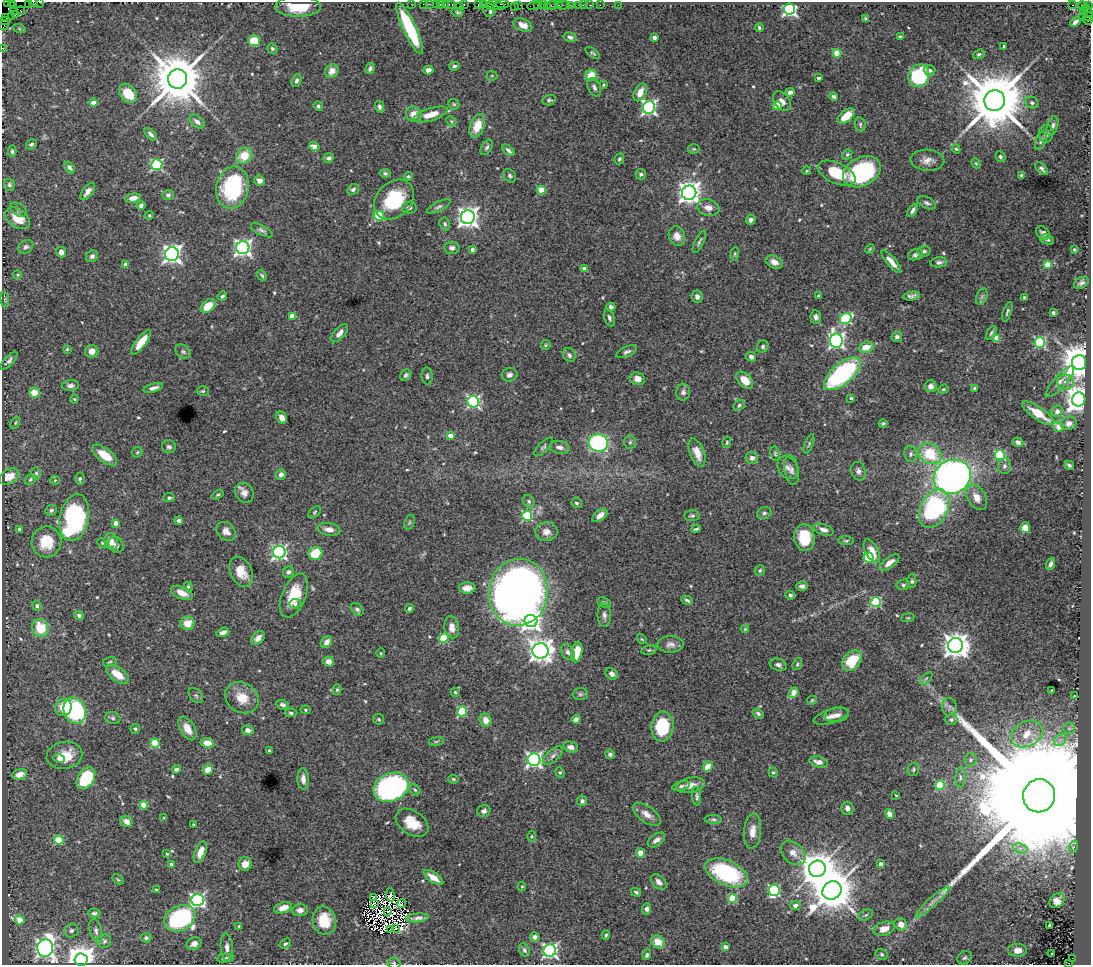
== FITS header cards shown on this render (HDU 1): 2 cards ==
NAXIS1  =                 1089
NAXIS2  =                  963

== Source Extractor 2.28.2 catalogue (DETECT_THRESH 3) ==
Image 1089 x 963 px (HDU 1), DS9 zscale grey, 1 PNG px = 1 image px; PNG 1093 x 967 px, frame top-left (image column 1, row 963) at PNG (2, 2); each listed source drawn as its Kron ellipse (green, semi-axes under 4 px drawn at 4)
Background 2.65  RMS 0.036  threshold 0.109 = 3 sigma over >= 5 px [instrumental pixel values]
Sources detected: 550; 12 with non-positive FLUX_AUTO (blend fragments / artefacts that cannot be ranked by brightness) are neither listed nor drawn; of the other 538, the 500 brightest by FLUX_AUTO listed and drawn (38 fainter detections omitted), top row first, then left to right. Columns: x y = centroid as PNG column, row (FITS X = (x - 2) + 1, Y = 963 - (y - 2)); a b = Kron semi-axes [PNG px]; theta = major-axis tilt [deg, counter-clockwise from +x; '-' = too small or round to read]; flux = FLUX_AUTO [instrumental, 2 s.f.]
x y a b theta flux
11 2 3 2 - 26
33 2 4 2 - 160
39 2 2 2 - 47
7 3 2 2 - 11
28 3 3 2 - 110
411 4 2 2 - 69
423 4 2 2 - 85
429 4 2 2 - 71
436 4 2 2 - 120
440 4 3 2 - 180
445 4 4 3 - 160
464 4 3 2 - 91
502 4 6 2 0 680
13 5 4 2 - 88
450 5 6 3 0 450
478 5 4 3 - 310
483 5 4 2 - 220
491 5 4 2 - 320
496 5 9 4 -12 960
519 5 4 2 - 210
537 5 3 2 - 140
543 5 2 2 - 71
552 5 7 3 6 540
559 5 3 2 - 170
563 5 7 3 8 300
570 5 2 2 - 38
578 5 3 3 - 210
583 5 2 2 - 37
589 5 2 2 - 83
600 5 2 2 - 38
618 5 2 2 - 45
1072 5 4 2 - 860
459 6 2 2 - 21
514 6 2 2 - 93
533 6 6 3 8 280
547 6 3 2 - 180
1083 6 5 3 - 150
1088 6 4 2 - 150
298 7 23 10 0 68
789 9 6 5 - 620
489 10 7 6 - 100
14 11 3 2 - 64
21 11 4 3 - 150
1088 11 6 3 -58 410
457 12 6 4 -13 4.1
1083 12 3 2 - 70
15 15 3 2 - 110
11 16 2 2 - 76
1082 16 2 2 - 77
6 17 2 2 - 62
1089 17 5 3 - 480
865 18 3 3 - 2.7
5 21 6 3 -2 220
1088 21 4 3 - 220
1075 22 6 4 43 11
4 25 5 4 - 270
523 25 10 6 -20 19
19 28 6 4 -20 3.4
410 28 28 6 -65 190
759 28 4 3 - 4
570 37 7 4 -14 7.4
900 37 4 3 - 3.4
654 38 4 4 - 7.9
254 41 6 5 - 81
1004 46 3 3 - 3.3
2 48 2 2 - 45
272 48 5 5 - 5.2
593 53 8 3 -36 4
837 53 4 4 - 63
979 54 6 4 18 4.2
454 66 5 3 - 5
370 68 6 4 61 8.1
428 70 5 4 - 13
929 70 6 5 - 6.7
332 71 7 6 - 22
591 75 6 5 - 52
492 76 5 5 - 3.1
919 76 11 10 - 230
819 78 4 3 - 5
178 79 9 9 - 16000
296 81 7 4 74 7.8
603 85 3 3 - 3.9
594 87 10 6 -65 8.1
640 92 9 5 63 31
790 92 4 4 - 12
128 93 11 8 -49 40
834 97 4 4 - 5.3
549 100 7 5 15 5
782 101 11 7 -53 13
995 101 10 10 - 23000
93 103 4 4 - 30
1032 103 7 5 -29 6.1
454 104 6 5 - 4
318 106 5 4 - 5.1
777 106 4 4 - 67
380 107 6 4 -75 7.9
649 107 6 6 - 570
414 114 8 7 - 26
431 115 17 6 17 37
846 116 10 5 39 55
451 121 5 4 - 3.4
197 122 9 5 -42 11
860 124 7 5 -79 5
477 126 12 7 69 46
1052 126 10 5 72 9.6
151 134 7 4 -45 7.2
1046 134 9 7 82 9.7
1041 141 9 5 71 6.4
31 144 6 4 32 6.1
314 146 5 4 - 19
487 147 8 5 61 6.1
694 149 6 5 - 3.8
956 149 4 4 - 3.6
508 150 7 4 -40 6.8
12 151 6 4 -88 5
847 154 6 4 49 3.8
244 156 8 7 - 51
1000 157 5 4 - 5.1
329 158 5 4 - 5.8
619 159 6 4 62 4.4
927 160 17 10 -3 22
976 163 5 4 - 2.7
157 165 5 5 - 310
70 167 6 4 -56 6
1042 168 8 4 -44 6.1
807 171 4 3 - 3.1
862 172 20 14 28 300
385 173 5 4 - 4.1
837 173 20 10 -23 87
641 174 5 5 - 5.5
408 176 4 4 - 3.4
510 176 7 5 -47 5.4
1021 176 4 3 - 15
259 181 6 5 - 11
9 185 6 5 - 5.9
232 188 21 16 77 230
353 189 6 5 - 7
541 190 4 4 - 49
88 191 10 5 53 16
689 193 7 7 - 1800
168 195 5 5 - 6.3
133 198 8 4 9 15
394 199 22 17 46 150
927 203 10 5 -26 7.1
141 205 4 4 - 8
438 207 13 4 27 7.3
409 208 7 6 - 6.5
708 208 11 8 -14 21
18 210 9 6 -35 7.9
913 210 7 4 58 8.7
149 215 5 4 - 3.2
379 216 5 5 - 140
468 217 7 7 - 1700
17 218 13 9 -36 50
751 220 5 4 - 6.5
445 224 6 5 - 5
262 230 12 5 -28 6.9
1043 233 8 6 -42 8.3
677 236 10 8 -70 22
1047 239 7 4 -24 5.1
699 242 12 4 64 5.8
26 247 8 6 36 6.5
243 248 6 6 - 960
452 248 7 6 - 9.4
870 249 5 4 - 2.8
472 250 3 3 - 6
1074 250 4 4 - 3.7
924 251 6 5 - 5.5
61 252 5 5 - 13
172 254 7 6 - 1200
735 254 7 3 82 3.1
915 255 8 5 19 6.7
92 256 6 5 - 5.9
774 262 9 6 -25 16
891 262 14 4 -50 21
939 262 8 5 7 7.1
1047 264 4 4 - 40
126 265 4 4 - 24
585 269 4 4 - 26
17 275 4 3 - 2.4
262 275 6 3 -46 3.6
1081 283 8 5 29 7.9
222 296 5 3 - 4.6
819 296 4 3 - 5
912 296 8 4 10 7.9
697 297 6 5 - 10
982 297 9 5 70 6
1024 297 3 3 - 4
5 299 7 3 -85 3.2
208 306 8 5 41 48
611 307 4 4 - 6.2
1007 312 10 4 71 4.7
1053 313 4 3 - 5.6
292 316 4 4 - 26
816 317 7 5 -83 7.2
609 318 9 5 -71 6.8
846 319 6 5 - 220
340 333 11 5 49 15
991 333 7 4 61 4.2
897 337 5 5 - 6.2
997 338 4 4 - 53
836 341 7 6 - 770
141 342 14 5 53 36
1040 342 5 5 - 260
546 345 5 4 - 3.1
763 347 6 5 - 5.1
866 347 7 5 19 30
67 349 4 3 - 2.5
92 351 6 6 - 19
183 352 9 6 -37 7.1
627 352 11 5 24 7.7
569 355 7 6 - 7.3
751 357 5 4 - 12
9 361 11 4 48 8
1079 362 7 7 - 7200
842 374 22 10 40 370
406 375 6 5 - 5.5
509 375 8 6 16 11
427 376 8 5 -86 6.1
638 379 7 6 - 21
745 380 10 6 -45 34
1060 382 20 6 47 15
1065 382 8 7 - 13
70 386 9 5 3 9.2
931 386 6 6 - 14
153 388 10 4 16 11
975 388 4 3 - 6.2
943 389 5 4 - 3.3
203 391 6 5 - 4.1
683 392 8 7 - 9.6
34 393 5 5 - 34
851 398 4 3 - 3.1
74 399 4 4 - 2.8
1079 399 7 6 - 3000
473 402 6 5 - 430
739 405 6 4 40 5.2
1057 411 6 5 - 12
1038 413 19 6 -34 53
282 418 6 5 - 15
15 423 6 4 60 3.4
883 423 4 3 - 3.7
1069 423 8 6 19 14
1058 427 5 4 - 28
450 436 4 4 - 24
630 442 7 5 86 5.1
727 442 6 4 76 3.2
1018 442 5 4 - 7.7
598 443 10 9 - 330
809 444 10 3 69 4.3
169 447 7 6 - 6.4
543 447 12 5 46 5.8
559 447 10 6 -11 12
137 452 6 5 - 3.6
697 452 14 7 -69 31
775 453 7 5 -77 4.2
911 454 8 6 -84 7.3
930 454 12 10 -31 98
105 455 14 7 -37 49
1000 455 5 5 - 180
752 458 6 6 - 11
1069 465 5 3 - 5.4
1004 466 7 6 - 8.2
787 467 12 9 -57 14
792 470 15 7 -80 13
858 471 9 7 -74 9.9
36 473 6 4 -78 4.2
281 474 5 5 - 9
9 477 10 7 28 33
952 477 19 16 24 1200
30 479 6 4 39 4.1
80 479 6 4 -88 5.4
55 480 4 4 - 3
244 493 10 9 - 15
218 495 6 3 31 3.1
977 497 14 9 -59 24
169 498 5 4 - 4.4
529 501 7 5 -54 5
577 503 6 5 - 4.7
934 509 21 13 62 350
51 510 6 5 - 5.2
315 512 7 5 43 4
764 513 7 6 - 6.3
600 515 8 5 38 17
527 516 5 5 - 240
692 516 7 5 4 5.6
74 518 24 14 77 430
179 521 4 4 - 8.9
409 522 8 5 70 4.6
116 523 4 4 - 22
1025 528 5 5 - 30
19 529 4 3 - 3.6
329 529 11 6 -9 16
696 529 5 3 - 3.9
823 530 10 5 -18 14
226 531 11 8 -46 17
546 532 11 9 3 17
804 537 13 10 -84 79
111 541 8 6 -72 19
846 541 7 4 -3 4.5
46 542 15 15 - 66
102 543 5 3 - 2.5
116 545 8 7 - 8.8
872 551 13 6 -62 26
279 552 6 6 - 640
315 553 7 6 - 83
869 558 5 5 - 180
889 563 11 5 36 19
1051 564 6 4 69 7.8
760 570 6 5 - 4.5
241 572 16 11 -64 36
288 572 6 5 - 6.6
912 581 7 4 90 5.2
903 585 7 5 13 5.2
802 586 6 4 -2 8.6
188 587 5 4 - 2.9
467 588 8 5 -1 17
518 592 33 29 82 2200
182 593 12 6 -24 23
790 595 5 4 - 5.2
294 596 23 12 68 77
687 600 6 3 -28 4.9
876 602 5 5 - 230
604 603 7 5 -23 5.5
295 604 6 5 - 6.9
37 606 5 4 - 5.2
409 608 4 4 - 5.3
357 609 7 5 -43 5.8
604 615 12 6 -89 9.7
79 616 5 4 - 9
908 618 6 3 7 2.6
531 621 6 6 - 1200
187 623 7 6 - 33
452 627 11 7 -81 18
40 628 9 8 - 63
745 629 4 3 - 2.9
223 632 6 4 19 8.9
258 638 8 5 48 14
444 638 5 4 - 130
642 639 5 4 - 2.9
327 642 6 5 - 15
670 644 13 8 1 14
956 645 7 7 - 2700
649 650 8 4 14 4.3
540 651 8 7 - 2200
568 652 9 6 -58 10
577 652 10 5 81 50
381 653 5 4 - 2.5
852 661 11 8 50 90
110 662 7 5 17 4
329 662 5 5 - 16
797 664 6 4 69 3.7
778 665 8 6 -19 7.9
117 674 13 7 -36 40
612 674 7 5 -39 9.8
926 678 8 3 45 3.6
337 690 5 4 - 3.8
1051 691 4 2 - 2.5
455 692 4 4 - 3.3
793 693 6 4 50 44
580 694 7 6 - 6
196 695 9 6 -48 5.8
1075 696 3 2 - 2.8
242 698 18 14 -34 46
812 700 5 3 - 2.9
283 705 6 5 - 8.9
63 707 9 8 - 48
949 707 9 7 -80 9.6
306 710 5 4 - 3.6
75 711 13 11 -67 290
462 712 5 5 - 160
291 713 6 4 4 5.2
758 714 6 4 -34 6.7
837 715 12 7 8 14
831 716 18 6 17 18
113 718 8 6 -16 5.8
379 719 5 5 - 4
576 719 5 4 - 11
486 720 7 5 -71 21
951 720 6 5 - 5.8
662 726 15 11 86 120
187 728 13 7 -60 25
1069 728 6 5 - 5.8
135 729 5 4 - 4
248 730 6 5 - 12
1027 734 17 12 28 51
1060 740 7 5 45 8.7
436 741 8 4 9 3.8
155 743 4 4 - 120
207 743 7 4 -7 33
571 747 7 5 -13 12
269 751 3 3 - 3.2
610 754 5 4 - 5.9
64 755 18 13 10 55
553 756 12 6 41 11
59 759 6 4 -17 7.6
534 760 6 6 - 750
971 760 6 6 - 5.5
818 762 9 5 -16 18
708 766 5 4 - 38
176 769 4 4 - 7
913 769 7 5 75 4.4
208 770 5 5 - 27
560 772 5 4 - 3.5
773 772 5 4 - 3.8
19 774 8 5 15 19
960 777 10 5 86 8.2
86 778 12 8 56 150
303 779 11 5 -86 13
453 779 5 4 - 3
690 785 14 7 11 19
940 785 5 4 - 130
681 786 9 4 14 5.8
391 787 18 14 21 590
415 790 6 5 - 4.7
896 795 4 3 - 2.4
697 796 9 4 -88 5.6
1039 796 16 16 - 280000
582 801 5 5 - 6.1
144 805 4 4 - 45
847 808 6 6 - 11
484 811 7 6 - 8.9
647 814 16 8 -34 22
890 814 5 4 - 18
164 818 3 3 - 2.9
713 819 9 4 -2 4.9
126 821 6 5 - 20
412 823 18 12 -34 53
193 825 3 2 - 2.9
753 831 18 8 85 24
531 836 5 3 - 2.8
59 840 5 4 - 85
656 840 10 5 35 12
1073 847 6 4 71 3.5
1020 848 7 4 -19 8.3
200 852 11 5 68 22
640 853 4 4 - 25
793 853 14 10 -44 22
167 854 4 4 - 2.7
171 864 4 3 - 8.8
245 864 7 6 - 25
881 864 4 3 - 13
817 869 8 8 - 6100
727 873 23 12 -23 280
433 878 11 5 -35 24
118 879 6 4 -30 3.2
659 882 9 6 -44 11
522 887 5 4 - 3
156 889 3 3 - 2.6
774 890 6 5 - 240
832 890 10 8 38 9600
636 892 5 3 - 3.9
390 895 6 4 -84 2.5
374 897 3 2 - 3.6
733 898 4 4 - 96
197 900 6 6 - 590
1057 901 8 6 45 21
932 902 22 4 42 18
375 903 3 2 - 3.7
402 904 4 2 - 3
795 905 5 4 - 8.9
283 908 9 5 17 22
646 909 5 4 - 8.8
300 910 7 6 - 12
388 911 2 2 - 2.5
94 913 6 4 1 4.9
866 915 8 5 27 5.6
180 918 16 12 26 400
418 918 11 3 5 11
20 920 5 4 - 52
324 921 14 11 -77 63
901 924 7 6 - 18
1050 925 3 3 - 18
239 926 4 3 - 4.5
395 929 3 2 - 3.1
884 929 11 6 18 24
71 930 7 6 - 7.6
391 930 4 2 - 4
96 931 12 6 -75 9.2
606 935 4 4 - 3.3
535 937 5 4 - 8.5
146 938 5 4 - 4.7
104 941 7 6 - 6.2
658 942 7 6 - 41
194 944 8 6 28 11
285 944 6 4 33 4.3
227 947 13 6 -86 11
725 947 4 3 - 15
45 948 9 8 - 1200
524 950 7 5 -64 5.7
1017 950 9 6 2 21
550 951 6 6 - 610
881 954 6 5 - 4.2
1051 954 3 3 - 11
647 955 5 4 - 5.2
225 958 8 3 8 5.4
965 958 8 6 33 5.9
1072 958 2 2 - 270
81 960 6 6 - 4400
394 963 6 5 - 4.8
1069 963 3 2 - 280
At the frame edge (FLAGS 8, measured only in part): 11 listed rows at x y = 11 2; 33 2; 39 2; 7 3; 28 3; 1089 17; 5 21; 4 25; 2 48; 394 963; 1069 963
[38 fainter detections neither listed nor drawn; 12 non-positive-flux detections neither listed nor drawn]